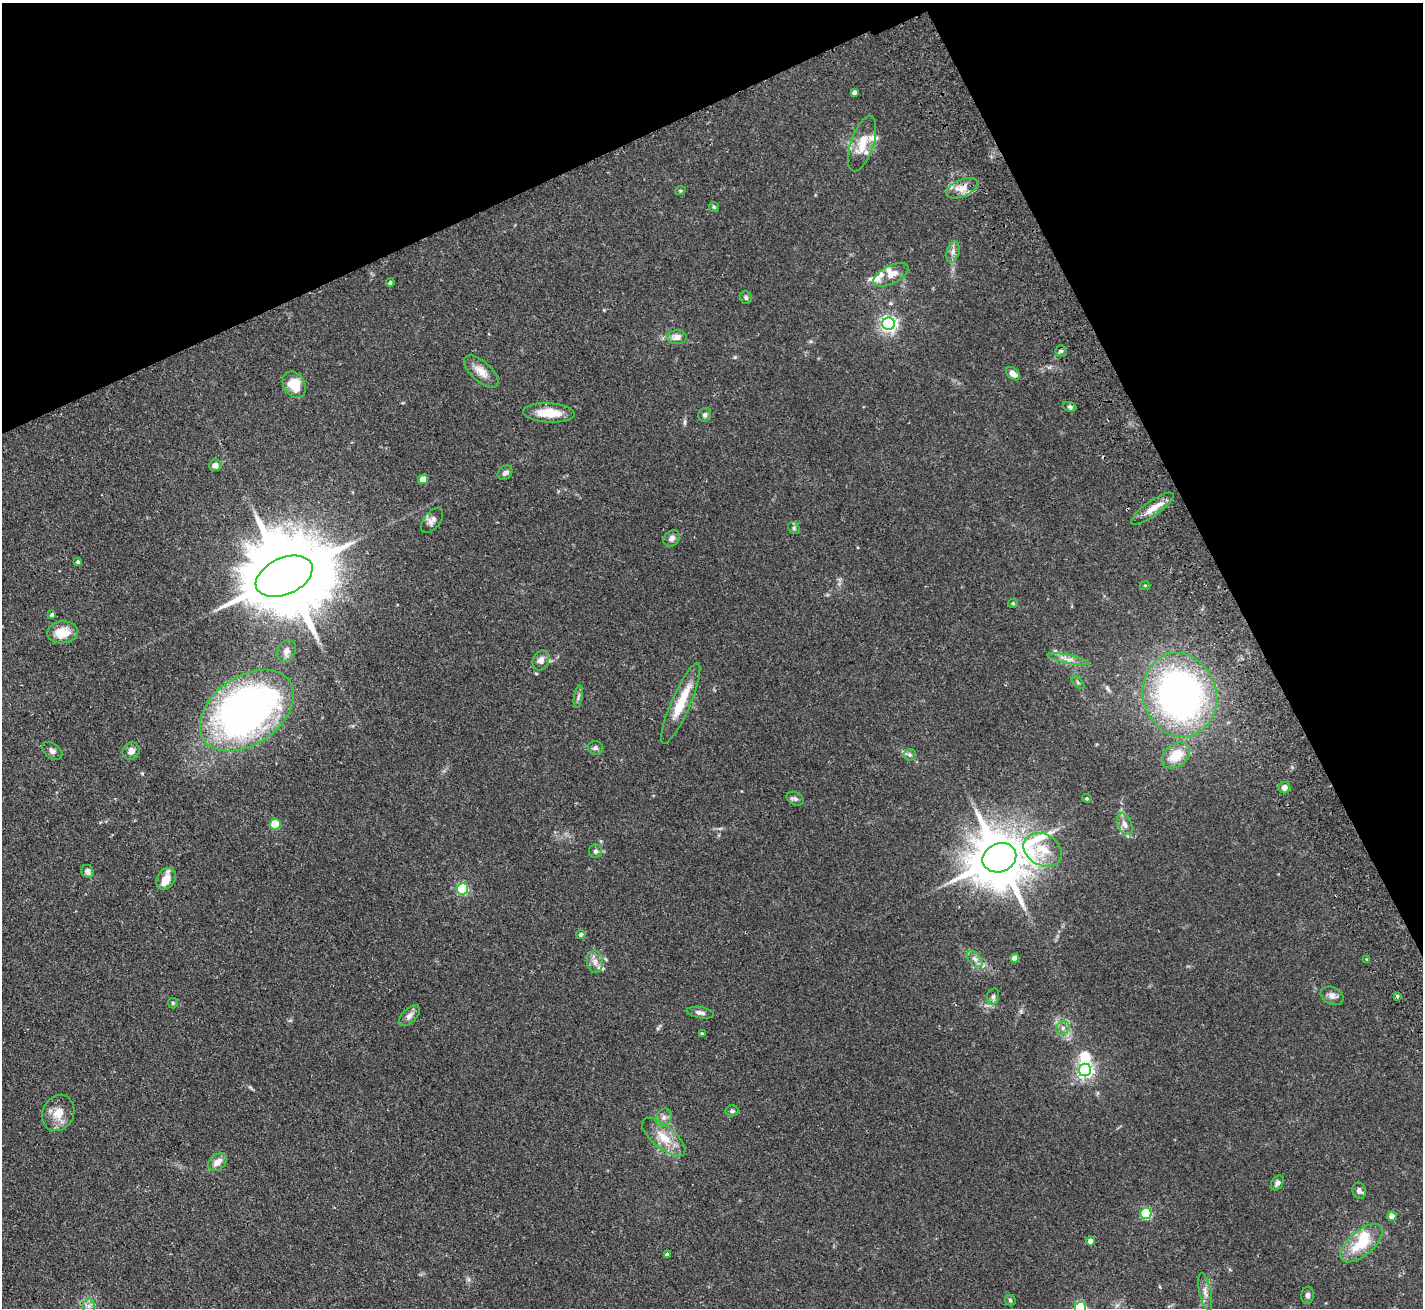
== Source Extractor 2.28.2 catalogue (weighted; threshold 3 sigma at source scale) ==
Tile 3 of 4 x 4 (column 3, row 1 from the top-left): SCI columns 2894-4314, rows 4238-5543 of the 5788 x 5729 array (HDU 1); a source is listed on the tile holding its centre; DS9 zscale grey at full resolution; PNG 1425 x 1310 px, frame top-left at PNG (2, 3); each listed source drawn as its Kron ellipse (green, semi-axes under 4 px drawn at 4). Shown black and unused: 24% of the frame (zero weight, under 2 of 3 exposures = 3% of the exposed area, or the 3 px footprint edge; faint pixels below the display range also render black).
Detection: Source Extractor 2.28.2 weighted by HDU 2 'WHT'; one run over the whole footprint, this tile lists its part. Background 0.073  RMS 0.0054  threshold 0.0241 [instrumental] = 3 sigma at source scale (4.5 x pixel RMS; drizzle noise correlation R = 1.50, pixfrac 1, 0.05/0.05 arcsec/px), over >= 5 px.
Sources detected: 96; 1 inside a brighter object's white glare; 1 cosmic-ray / hot-pixel residue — neither listed nor drawn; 8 inside a brighter listed object's ellipse — not listed separately; the other 86 listed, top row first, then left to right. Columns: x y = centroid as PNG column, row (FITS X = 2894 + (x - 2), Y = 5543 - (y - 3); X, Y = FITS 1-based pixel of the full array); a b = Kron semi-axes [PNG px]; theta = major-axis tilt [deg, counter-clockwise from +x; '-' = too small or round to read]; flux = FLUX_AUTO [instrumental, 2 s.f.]
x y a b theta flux
855 92 4 4 - 1.9
862 144 29 11 72 11
962 188 16 8 23 5.2
680 191 5 3 - 0.53
714 207 5 5 - 0.76
953 252 10 6 75 2.4
891 275 19 9 27 5.4
390 283 4 4 - 0.9
746 297 7 6 - 1.2
889 324 6 6 - 180
677 337 10 7 -2 3.4
1061 351 5 5 - 1
481 371 21 10 -42 5.7
1013 374 8 5 -43 3.2
294 385 14 10 -57 12
1070 407 7 4 -20 1.1
549 413 26 9 -3 11
705 415 7 6 - 1.4
215 465 6 5 - 3
505 473 8 6 42 1.7
423 479 5 4 - 9.4
1152 509 25 7 35 6.4
432 520 15 8 53 2.7
794 528 6 5 - 0.97
672 538 9 7 42 2.1
78 562 4 4 - 0.94
284 576 30 18 24 8900
1145 585 5 3 - 0.5
1013 603 5 4 - 0.6
52 615 4 3 - 1.1
63 632 15 11 6 10
286 651 11 8 61 2.9
1068 659 21 4 -12 3.2
541 660 10 8 69 3.2
1078 682 8 3 -45 0.77
1180 695 42 36 -72 210
578 697 11 3 80 1.2
681 703 44 9 66 16
247 710 52 34 35 260
595 748 7 6 - 1.4
52 751 11 7 -37 2.1
131 751 9 8 - 3.2
910 755 6 5 - 1.1
1176 755 15 11 37 11
1285 788 6 5 - 2.5
1087 798 5 4 - 0.57
795 799 9 6 -28 1.4
275 824 5 5 - 24
1125 824 11 7 -67 2.8
1043 850 20 15 -29 12
596 851 7 6 - 1.5
999 858 17 14 22 3500
88 871 7 6 - 2.1
166 879 12 8 54 5.9
462 889 6 6 - 51
581 934 4 4 - 1.4
1015 958 4 4 - 4.1
975 959 10 6 -48 2.2
1367 959 4 3 - 0.64
595 962 11 8 -84 3.2
1332 996 12 8 -24 2.9
1397 996 3 3 - 1.7
993 997 8 6 74 1.3
173 1003 5 5 - 0.68
700 1013 14 5 -10 2
409 1015 13 7 45 2.6
1063 1028 7 6 - 1.8
702 1034 4 3 - 0.53
1085 1070 6 6 - 170
732 1111 6 5 - 1.1
58 1113 18 15 66 7.9
664 1117 9 7 57 2.3
664 1137 27 11 -40 11
217 1162 11 7 41 4.3
1277 1183 8 5 53 1.5
1359 1191 8 6 -69 1.9
1146 1214 5 5 - 42
1392 1216 4 4 - 6.3
1090 1241 4 4 - 2.8
1362 1243 26 12 41 17
667 1255 4 4 - 1.5
1205 1292 19 6 -78 3.2
1308 1295 8 6 84 1.8
1010 1300 5 5 - 0.81
89 1306 7 6 - 1.8
1080 1308 6 5 - 54
Isophote crosses this tile's border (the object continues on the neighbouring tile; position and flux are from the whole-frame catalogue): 1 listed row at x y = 1080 1308